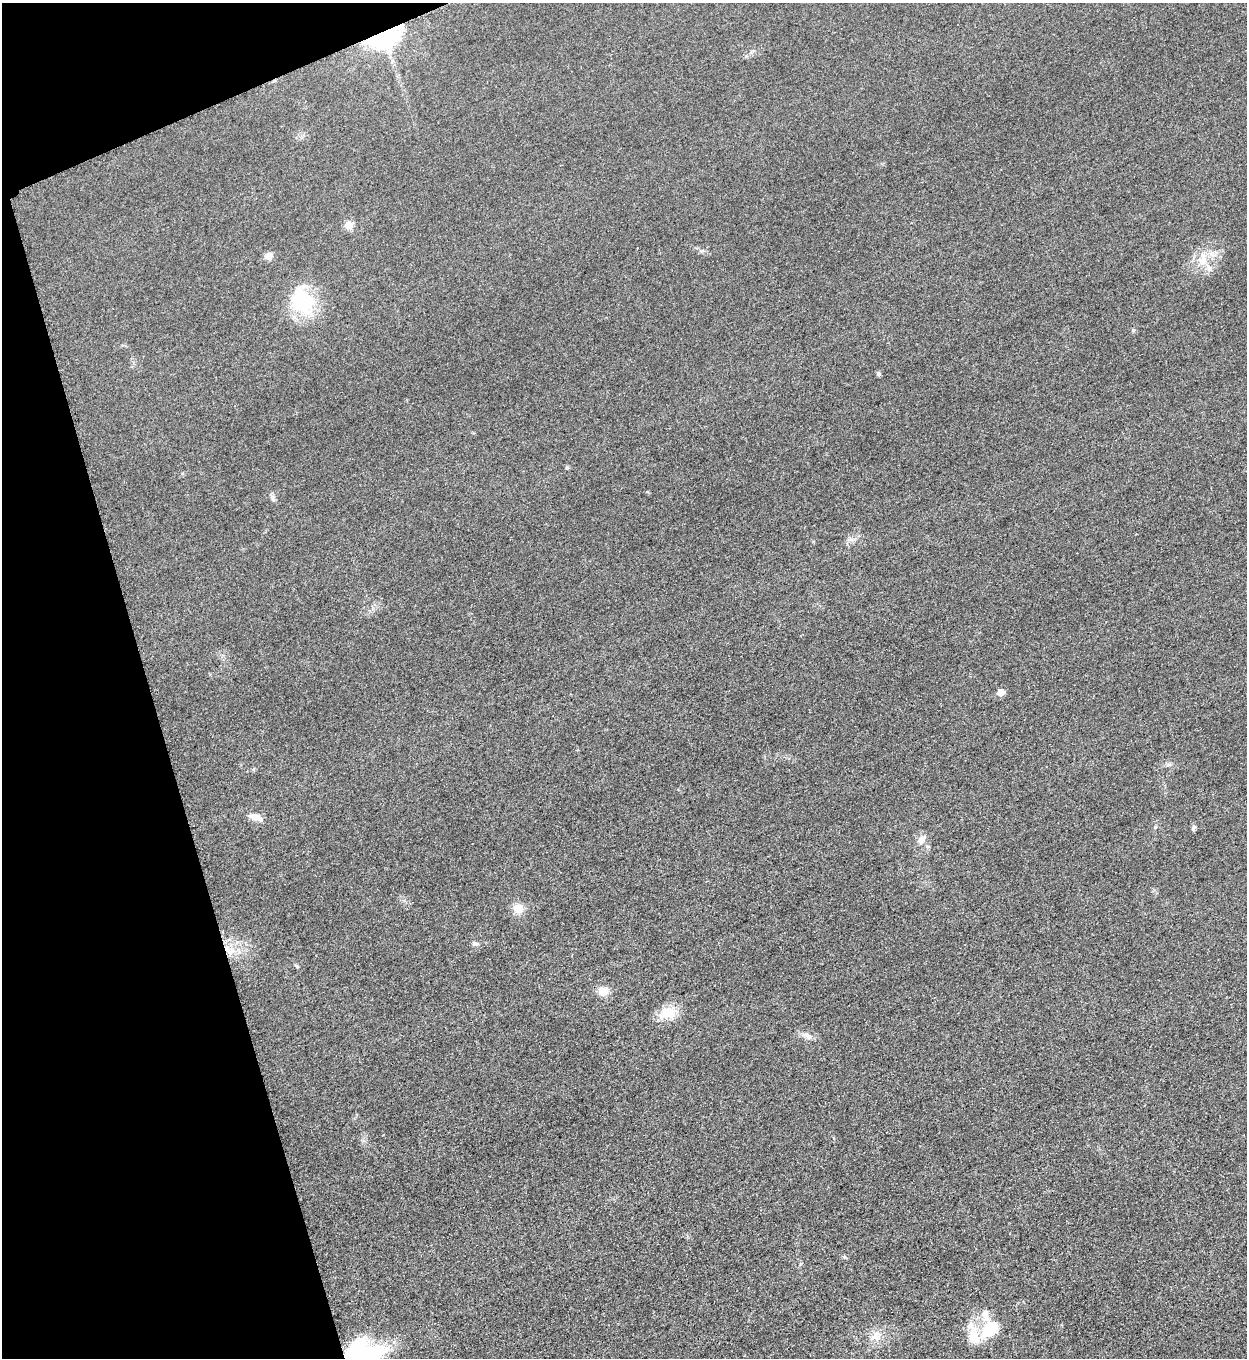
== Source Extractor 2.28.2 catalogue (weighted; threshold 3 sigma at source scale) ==
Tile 5 of 4 x 4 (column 1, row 2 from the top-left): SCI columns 288-1532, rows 2720-4075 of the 5428 x 5441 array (HDU 1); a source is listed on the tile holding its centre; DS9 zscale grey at full resolution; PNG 1249 x 1360 px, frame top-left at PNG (2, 3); no overlay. Shown black and unused: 15% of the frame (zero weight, under 3 of 5 exposures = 1% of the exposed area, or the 3 px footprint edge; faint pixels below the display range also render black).
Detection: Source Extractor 2.28.2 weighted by HDU 2 'WHT'; one run over the whole footprint, this tile lists its part. Background 0.0229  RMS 0.0048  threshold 0.0216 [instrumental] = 3 sigma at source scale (4.5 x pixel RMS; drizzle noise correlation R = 1.50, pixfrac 1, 0.05/0.05 arcsec/px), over >= 5 px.
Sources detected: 27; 1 inside a brighter object's white glare — not listed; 2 inside a brighter listed object's ellipse — not listed separately; the other 24 listed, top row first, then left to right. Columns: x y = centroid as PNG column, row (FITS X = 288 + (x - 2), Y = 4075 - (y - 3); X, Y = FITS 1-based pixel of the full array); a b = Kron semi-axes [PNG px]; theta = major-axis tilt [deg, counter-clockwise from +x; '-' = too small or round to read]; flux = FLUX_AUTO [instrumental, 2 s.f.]
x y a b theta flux
384 37 29 18 22 67
349 225 10 9 - 3.3
269 256 10 8 23 2.7
1202 260 17 13 74 8.6
302 301 35 25 -76 31
879 374 6 5 - 0.82
567 468 6 4 -19 0.6
273 499 10 6 -87 1.3
851 539 7 5 0 1.4
1001 692 6 6 - 4.7
256 817 17 8 -19 4.1
1193 827 8 5 57 0.94
921 840 13 9 54 3.3
518 908 12 11 - 5.6
475 944 10 5 4 1.1
232 950 9 4 -37 2.1
297 966 7 4 -34 0.63
603 991 12 11 - 5
667 1013 24 13 18 10
808 1036 17 7 -24 3
970 1326 12 11 - 4.3
990 1328 21 13 47 17
874 1337 23 7 44 4.9
368 1354 47 23 21 37
Overlapping masked pixels (flux is a lower limit): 1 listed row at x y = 384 37
Isophote crosses this tile's border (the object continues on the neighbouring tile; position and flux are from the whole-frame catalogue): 1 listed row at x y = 368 1354
Unlisted compact peaks at least as high as the median listed source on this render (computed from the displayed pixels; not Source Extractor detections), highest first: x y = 1133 330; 844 1257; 1155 827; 701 251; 800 1264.